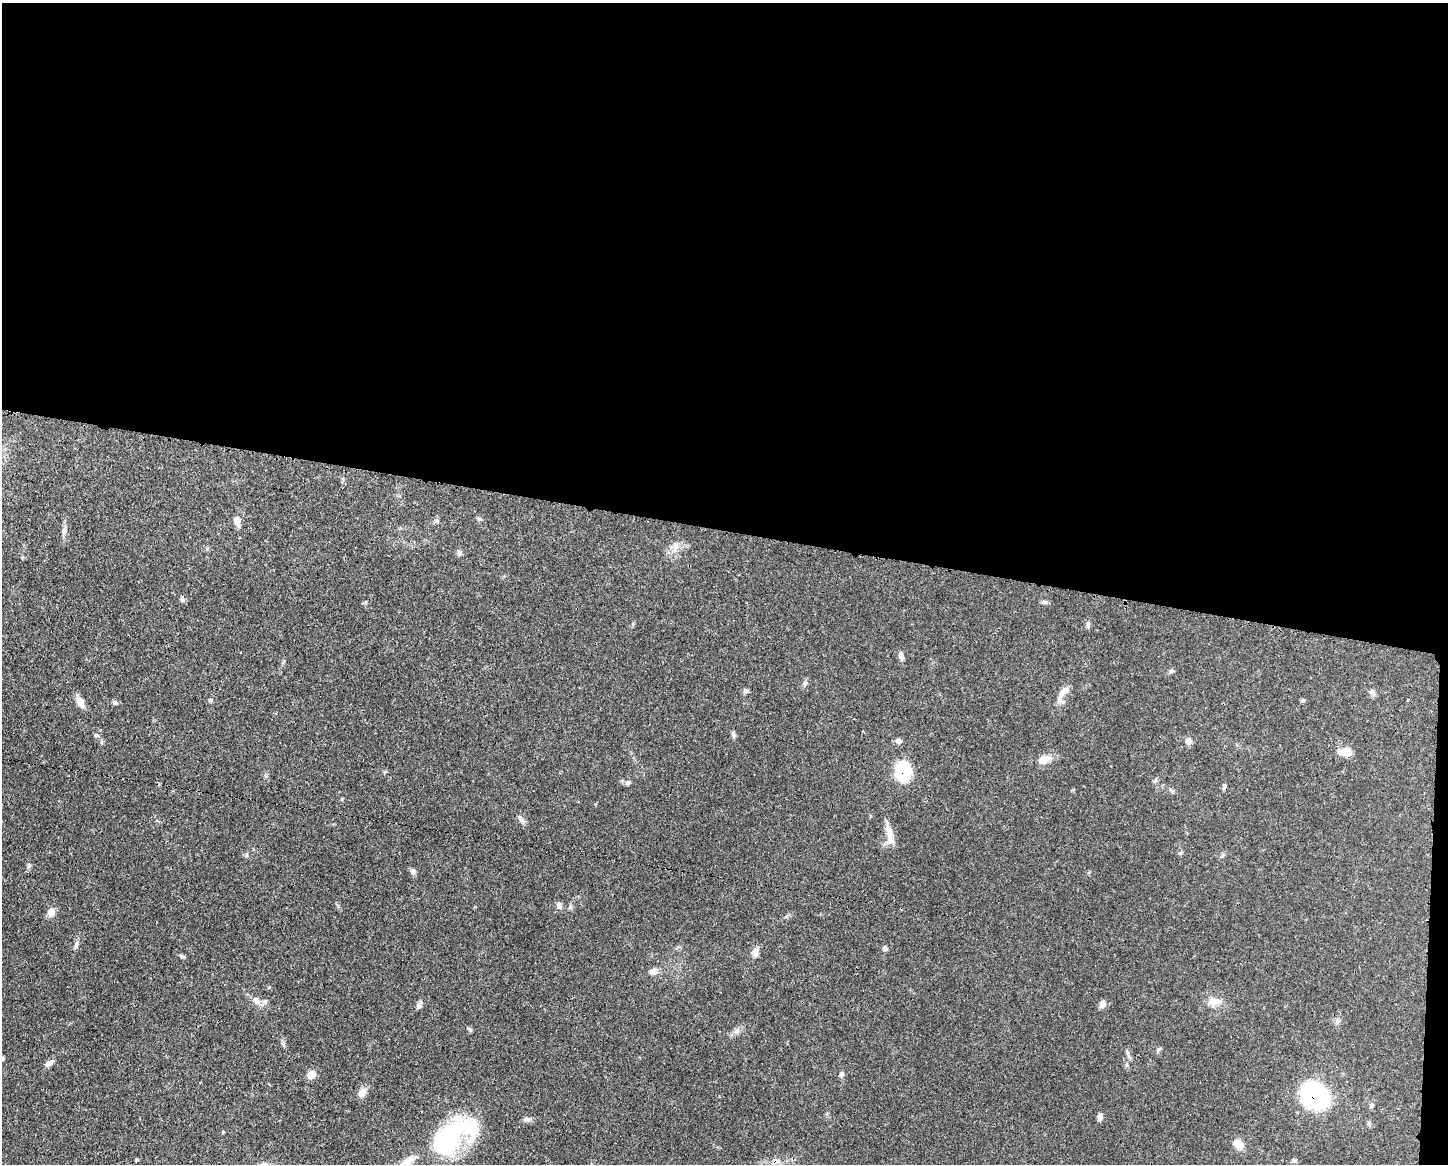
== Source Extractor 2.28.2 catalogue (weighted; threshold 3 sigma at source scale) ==
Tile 3 of 3 x 4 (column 3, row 1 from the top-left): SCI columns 3003-4448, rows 3491-4652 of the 4670 x 4659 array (HDU 1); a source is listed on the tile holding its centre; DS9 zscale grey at full resolution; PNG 1450 x 1166 px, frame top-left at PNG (2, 3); no overlay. Shown black and unused: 46% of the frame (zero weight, under 3 of 4 exposures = <1% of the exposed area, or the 3 px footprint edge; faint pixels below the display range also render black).
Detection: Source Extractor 2.28.2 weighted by HDU 2 'WHT'; one run over the whole footprint, this tile lists its part. Background 0.0571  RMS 0.0033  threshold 0.0149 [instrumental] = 3 sigma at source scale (4.5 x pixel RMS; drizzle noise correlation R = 1.50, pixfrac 1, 0.05/0.05 arcsec/px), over >= 5 px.
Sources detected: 66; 1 inside a brighter object's white glare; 2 cosmic-ray / hot-pixel residue — not listed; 1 inside a brighter listed object's ellipse — not listed separately; the other 62 listed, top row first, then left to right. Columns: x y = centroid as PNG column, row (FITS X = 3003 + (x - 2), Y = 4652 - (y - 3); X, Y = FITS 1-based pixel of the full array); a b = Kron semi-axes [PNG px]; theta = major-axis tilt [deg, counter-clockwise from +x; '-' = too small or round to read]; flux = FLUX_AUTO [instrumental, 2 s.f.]
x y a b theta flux
237 521 12 7 -73 2.5
64 531 14 5 81 1.4
676 547 14 9 66 2.5
459 553 9 6 -70 0.87
182 599 7 5 -72 0.87
365 602 5 5 - 0.45
1044 602 7 6 - 0.75
1088 625 8 5 90 0.83
901 656 11 6 -77 1.2
1171 671 7 5 46 0.63
805 683 9 5 64 0.78
746 691 8 6 -15 0.73
1372 692 9 7 -60 1.1
1063 694 28 9 59 3.6
210 700 5 4 - 0.57
80 702 14 8 -64 2.6
115 702 6 5 - 0.85
733 734 10 5 -73 0.72
96 735 6 5 - 0.63
899 741 8 7 - 1.2
1188 741 8 7 - 1.5
1346 752 15 10 0 3.6
1044 759 12 9 21 4
903 771 13 10 -83 27
628 783 7 5 62 0.61
1224 786 7 4 89 0.5
521 819 13 3 -46 0.82
889 833 28 8 -79 3.9
1180 853 6 4 19 0.43
247 855 6 4 89 0.47
1222 855 7 4 45 0.57
29 865 6 5 - 0.58
413 871 8 7 - 0.98
559 905 9 7 -69 1.2
51 912 12 10 61 2.1
76 945 12 5 72 1
885 948 7 6 - 0.78
755 952 12 8 85 1.7
182 956 9 4 -18 0.6
653 971 10 8 2 1.8
256 1000 11 8 -50 1.8
1214 1001 17 10 -1 3.3
1102 1004 9 7 70 1.6
419 1005 8 7 - 0.89
1337 1020 7 6 - 0.83
470 1029 7 4 -37 0.54
736 1031 9 4 37 0.99
1159 1049 7 4 44 0.56
1127 1053 8 4 -81 0.74
49 1063 11 7 30 1.5
311 1074 9 8 - 3.1
841 1074 7 6 - 0.84
362 1092 13 9 56 2.2
1315 1095 22 18 -42 66
1371 1105 7 6 - 0.69
1100 1117 8 6 81 1.3
528 1119 11 5 6 1.1
1369 1123 7 5 88 0.63
446 1141 63 29 37 49
1238 1144 12 8 -41 4.6
136 1160 5 3 - 0.33
1294 1160 9 4 -1 0.56
Overlapping masked pixels (flux is a lower limit): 2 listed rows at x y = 903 771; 1315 1095